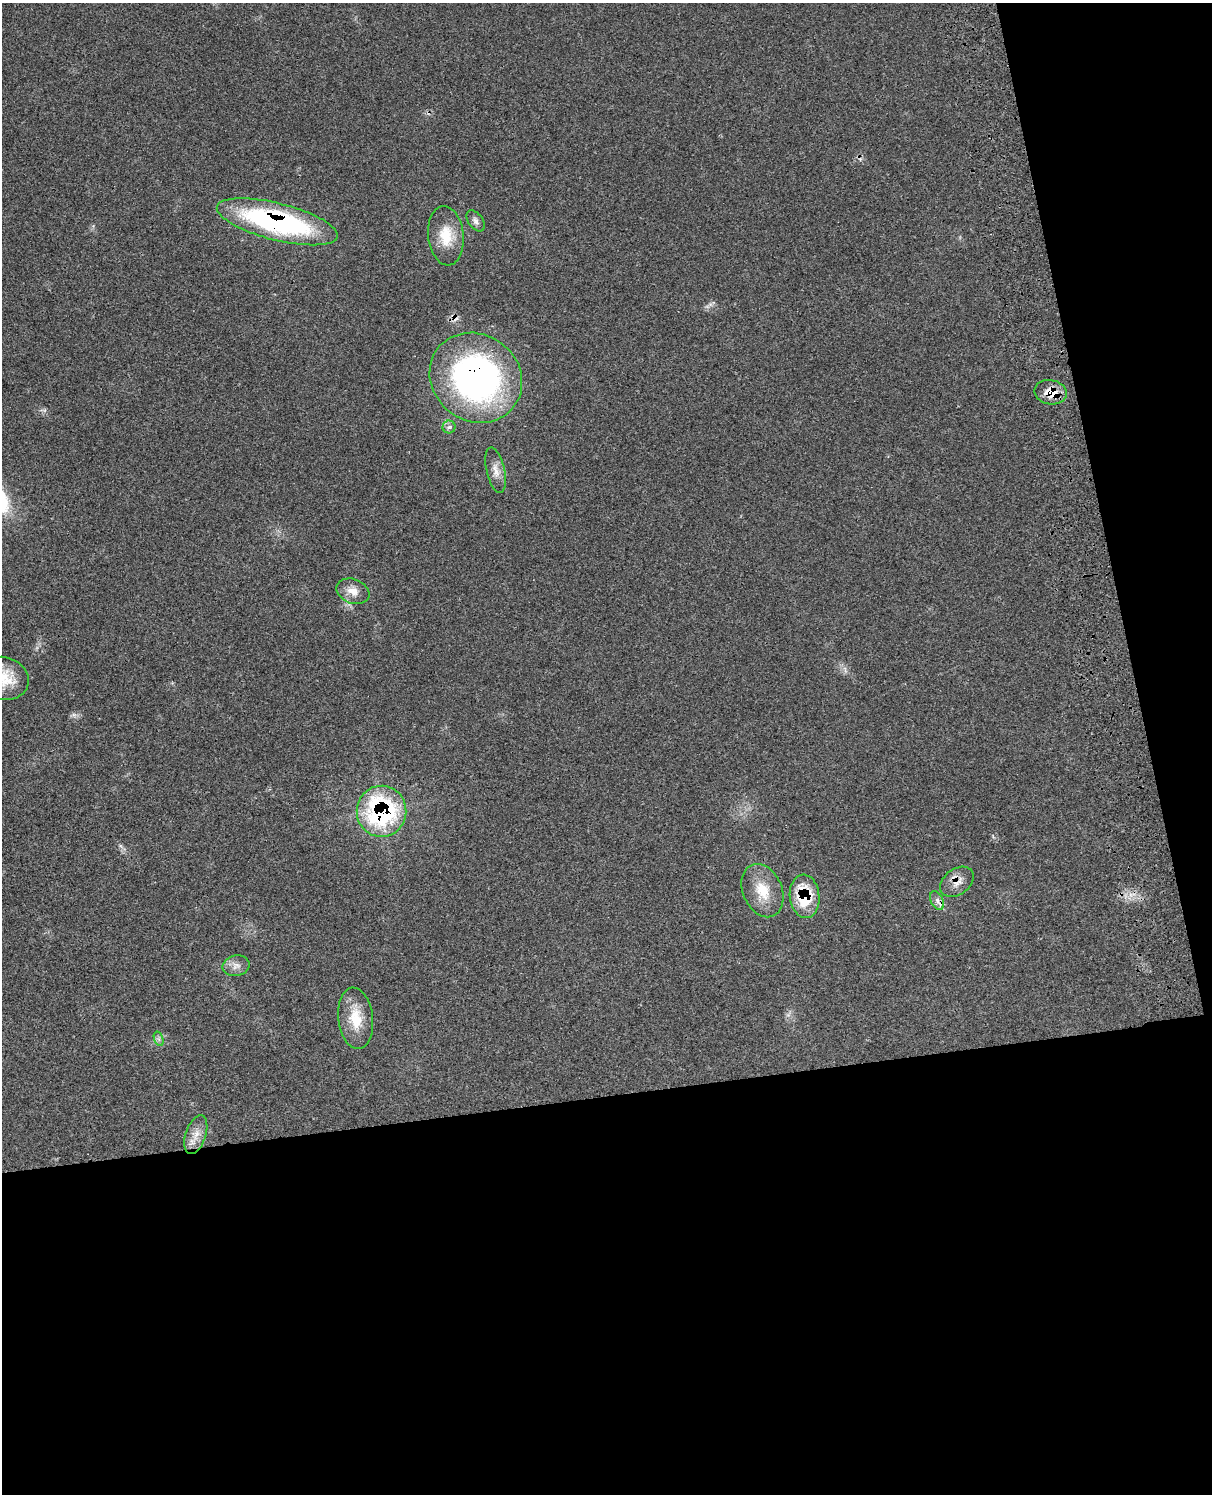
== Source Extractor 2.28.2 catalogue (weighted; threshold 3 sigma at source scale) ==
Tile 12 of 4 x 3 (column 4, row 3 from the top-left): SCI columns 3755-4964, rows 284-1775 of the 5077 x 4925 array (HDU 1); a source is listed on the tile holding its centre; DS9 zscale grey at full resolution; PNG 1214 x 1496 px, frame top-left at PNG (2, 3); each listed source drawn as its Kron ellipse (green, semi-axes under 4 px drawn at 4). Shown black and unused: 33% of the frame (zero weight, under 3 of 4 exposures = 6% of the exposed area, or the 3 px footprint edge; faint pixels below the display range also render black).
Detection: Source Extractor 2.28.2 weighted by HDU 2 'WHT'; one run over the whole footprint, this tile lists its part. Background 0.0987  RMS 0.0063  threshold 0.0285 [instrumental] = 3 sigma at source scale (4.5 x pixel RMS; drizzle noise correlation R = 1.50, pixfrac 1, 0.05/0.05 arcsec/px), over >= 5 px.
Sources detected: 19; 1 cosmic-ray / hot-pixel residue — neither listed nor drawn; the other 18 listed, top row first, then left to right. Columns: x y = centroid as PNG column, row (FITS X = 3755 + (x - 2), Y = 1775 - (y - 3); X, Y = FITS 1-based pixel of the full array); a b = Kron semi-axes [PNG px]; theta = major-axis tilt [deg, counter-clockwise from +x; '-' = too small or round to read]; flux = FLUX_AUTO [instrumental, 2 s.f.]
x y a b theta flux
476 221 12 7 -54 2.7
277 222 62 18 -14 130
446 236 30 17 -84 17
476 378 48 43 -37 230
1051 392 16 12 -11 11
449 427 6 6 - 1.7
496 470 23 9 -77 6.1
353 591 17 12 -22 6.7
3 678 26 21 -16 19
381 811 25 25 - 98
957 882 19 13 36 6.9
762 891 28 19 -67 17
805 896 22 15 -84 30
937 901 10 6 -64 2.7
236 966 13 10 12 4.4
356 1018 31 17 -83 17
159 1039 7 4 -71 1.6
196 1135 20 10 71 7.2
Overlapping masked pixels (flux is a lower limit): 7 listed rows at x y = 277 222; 476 378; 1051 392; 381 811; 957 882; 805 896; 937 901
Isophote crosses this tile's border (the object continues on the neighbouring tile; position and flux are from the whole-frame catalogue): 1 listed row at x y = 3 678